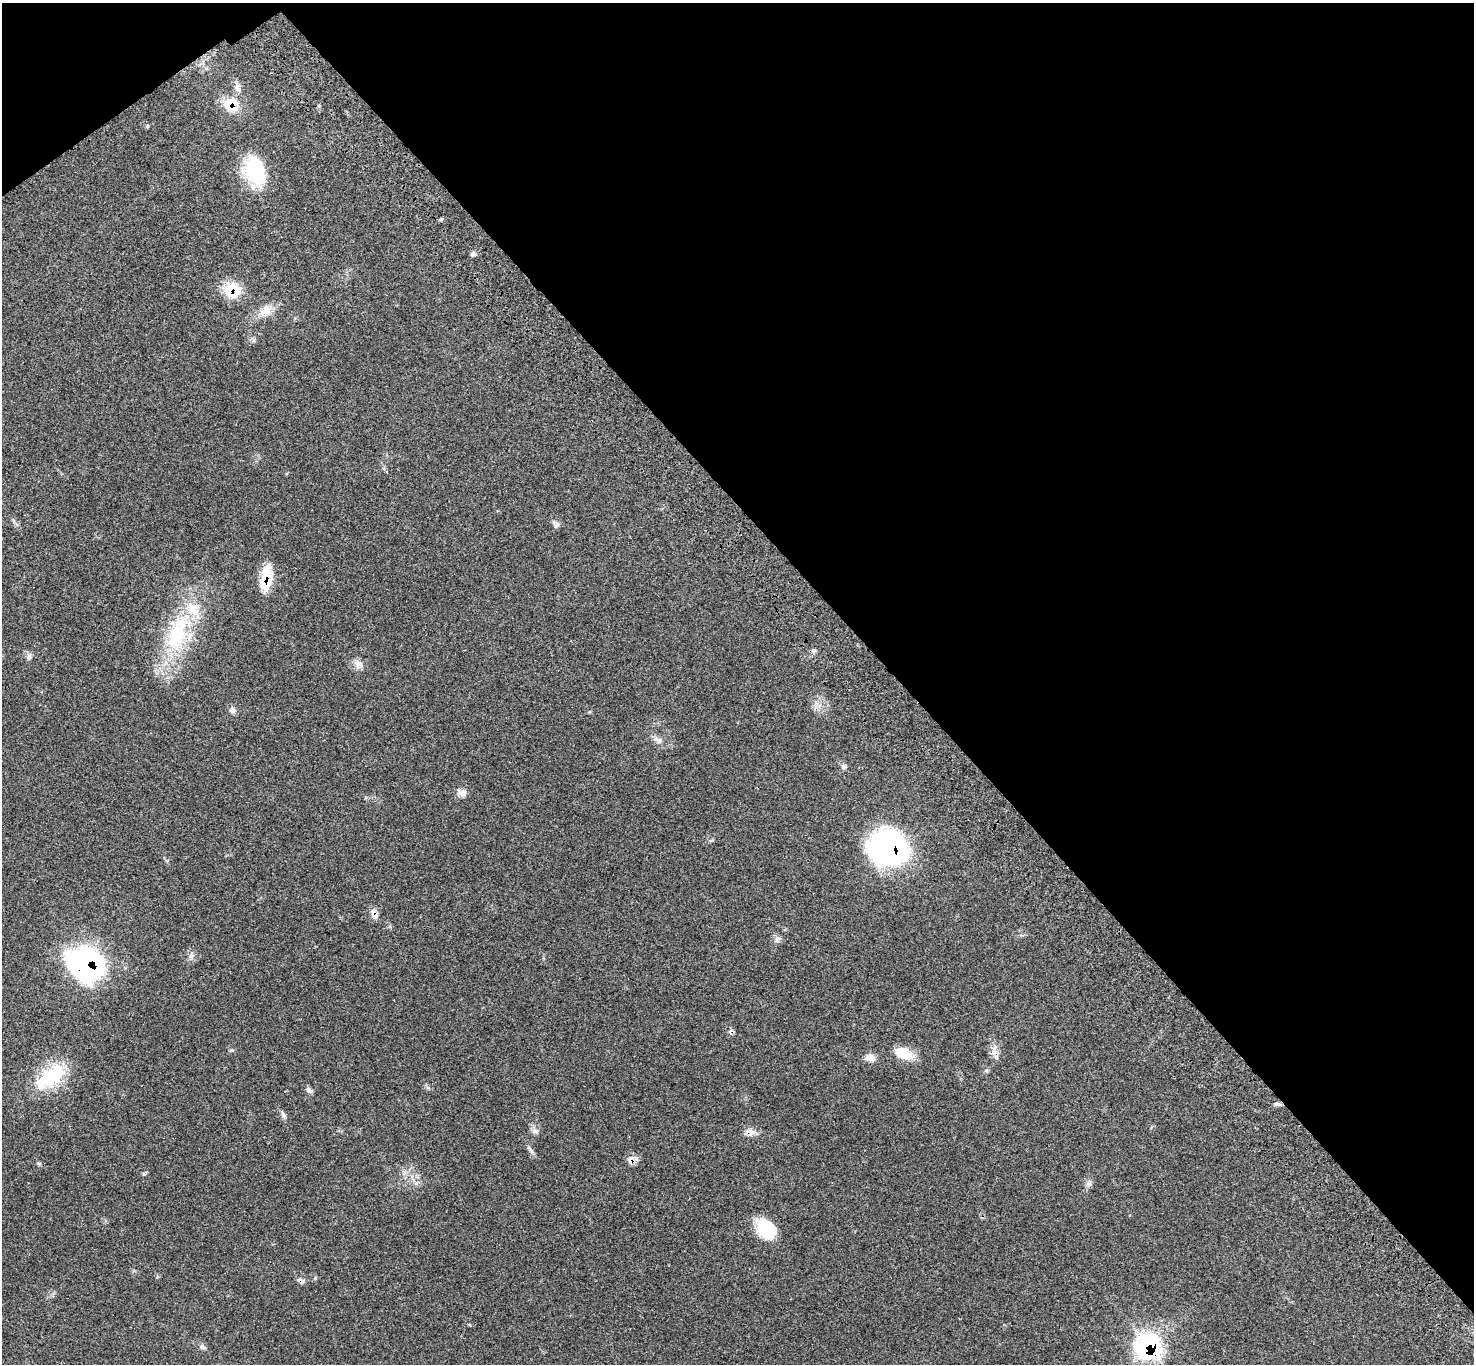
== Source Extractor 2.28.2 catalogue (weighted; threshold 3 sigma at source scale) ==
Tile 3 of 4 x 4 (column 3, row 1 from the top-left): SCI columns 3050-4521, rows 4327-5688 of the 6102 x 6074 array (HDU 1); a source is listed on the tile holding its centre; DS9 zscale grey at full resolution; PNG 1476 x 1366 px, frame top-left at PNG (2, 3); no overlay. Shown black and unused: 40% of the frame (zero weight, under 3 of 4 exposures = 6% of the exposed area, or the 3 px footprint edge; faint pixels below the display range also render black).
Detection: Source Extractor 2.28.2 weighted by HDU 2 'WHT'; one run over the whole footprint, this tile lists its part. Background 0.058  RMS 0.0056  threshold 0.025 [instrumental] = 3 sigma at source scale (4.5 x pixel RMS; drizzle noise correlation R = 1.50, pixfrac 1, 0.05/0.05 arcsec/px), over >= 5 px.
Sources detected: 44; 1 inside a brighter object's white glare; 2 cosmic-ray / hot-pixel residue — not listed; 1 inside a brighter listed object's ellipse — not listed separately; the other 40 listed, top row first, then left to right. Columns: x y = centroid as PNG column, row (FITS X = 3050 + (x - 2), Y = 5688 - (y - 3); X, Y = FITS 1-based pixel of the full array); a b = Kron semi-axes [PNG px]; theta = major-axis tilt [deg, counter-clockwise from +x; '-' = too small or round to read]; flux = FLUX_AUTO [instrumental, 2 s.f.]
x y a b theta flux
238 88 14 10 -71 3.6
231 104 21 17 -27 14
147 126 6 4 72 0.59
254 171 37 25 -72 31
473 254 7 5 42 1.4
232 290 20 19 - 16
266 311 19 15 31 7.7
556 524 12 7 -59 1.8
266 577 28 11 82 17
177 633 65 28 71 53
814 650 7 4 0 1
29 656 9 7 73 1.8
358 664 12 12 - 3.7
820 705 7 4 70 1.6
232 710 10 8 -17 2
657 740 15 7 -28 3.3
844 766 8 7 - 1.5
462 792 15 10 -39 3.2
888 847 38 35 -12 120
374 913 15 8 -70 3.3
777 939 11 7 46 2.1
191 957 10 8 77 2.4
89 961 35 21 -44 81
994 1050 19 9 81 4.3
903 1053 24 12 -24 11
870 1058 14 10 -16 3.8
50 1077 44 21 37 30
309 1090 10 6 -25 1.8
1277 1104 10 5 0 1.4
283 1114 12 5 -68 1.6
535 1131 11 7 2 2.1
750 1132 15 10 -14 3.7
531 1150 15 4 -52 1.7
631 1160 14 10 5 3.5
39 1164 5 5 - 0.77
416 1183 6 5 - 1.3
1089 1184 9 6 -14 1.7
766 1229 26 19 -46 18
1147 1346 18 18 - 85
203 1347 10 6 -28 1.6
Overlapping masked pixels (flux is a lower limit): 9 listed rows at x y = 231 104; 232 290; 266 577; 888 847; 374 913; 89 961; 750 1132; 631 1160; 1147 1346
Unlisted compact peaks at least as high as the median listed source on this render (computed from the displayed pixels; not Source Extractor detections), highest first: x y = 144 1174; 231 1050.